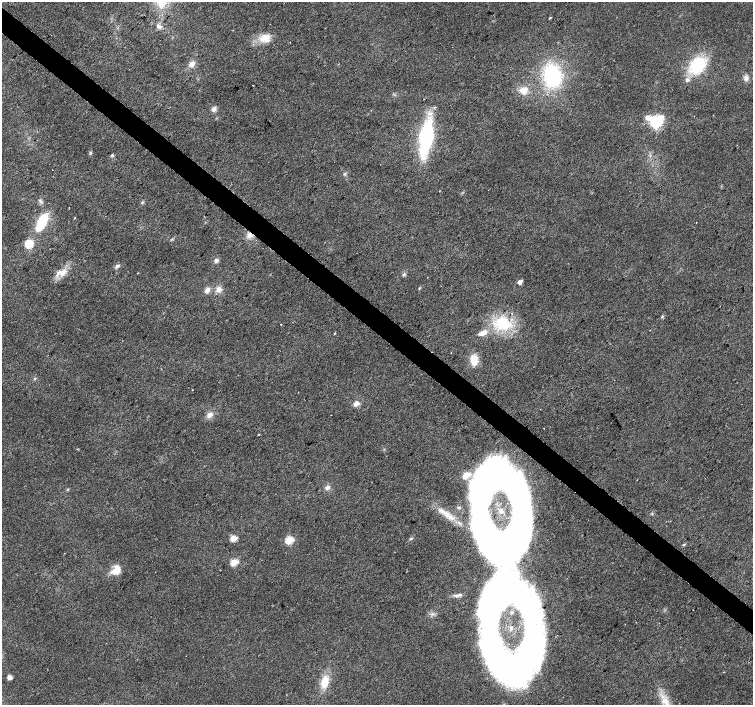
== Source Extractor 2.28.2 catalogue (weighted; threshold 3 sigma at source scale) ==
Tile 11 of 4 x 4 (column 3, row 3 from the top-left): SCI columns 3008-4508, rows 1643-3047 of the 6009 x 6027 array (HDU 1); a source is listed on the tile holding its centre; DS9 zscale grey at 2 x 2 block average (1 PNG px = mean of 2 x 2 image px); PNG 755 x 707 px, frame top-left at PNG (2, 2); no overlay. Shown black and unused: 4% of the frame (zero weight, under 2 of 3 exposures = <1% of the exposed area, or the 3 px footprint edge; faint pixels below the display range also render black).
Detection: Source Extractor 2.28.2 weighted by HDU 2 'WHT'; one run over the whole footprint, this tile lists its part. Background 0.0153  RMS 0.0065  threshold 0.0292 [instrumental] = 3 sigma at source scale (4.5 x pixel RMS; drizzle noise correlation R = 1.50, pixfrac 1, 0.0396/0.0396 arcsec/px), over >= 5 px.
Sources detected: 68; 7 inside a brighter object's white glare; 2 cosmic-ray / hot-pixel residue — not listed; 4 inside a brighter listed object's ellipse — not listed separately; the other 55 listed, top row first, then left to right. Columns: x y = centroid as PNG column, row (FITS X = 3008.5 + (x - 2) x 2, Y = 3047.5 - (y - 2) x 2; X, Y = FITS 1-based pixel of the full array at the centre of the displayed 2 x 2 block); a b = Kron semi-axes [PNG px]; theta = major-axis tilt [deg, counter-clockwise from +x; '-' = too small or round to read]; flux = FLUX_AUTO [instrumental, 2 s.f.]
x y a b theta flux
550 18 3 2 - 1.4
159 26 8 5 -27 5.9
265 37 16 9 25 20
192 64 8 6 47 9
698 65 15 10 50 88
552 75 18 13 -78 140
746 78 7 6 - 6.5
687 80 4 4 - 4.2
253 86 2 2 - 1.4
523 90 9 8 - 15
214 109 7 5 46 6.1
656 123 5 4 - 280
426 137 25 10 80 190
90 152 4 3 - 1.8
112 155 4 3 - 2.2
345 174 4 3 - 1.9
74 218 3 2 - 0.85
41 221 19 9 73 51
250 235 7 6 - 9
29 244 4 3 - 120
216 260 6 5 - 4.1
117 266 6 4 37 3.8
63 272 15 6 48 14
404 274 6 3 39 2.4
520 282 3 2 - 14
419 288 3 3 - 1.2
219 289 7 7 - 8.5
207 290 7 5 50 7.7
662 316 4 3 - 1.6
503 323 19 17 -45 64
281 324 2 2 - 0.9
334 333 2 2 - 1.5
483 333 11 6 28 11
474 360 11 7 -88 21
35 378 4 3 - 1.8
192 390 2 2 - 2.1
356 403 7 5 36 7.6
210 415 7 5 37 9
544 428 2 2 - 0.52
258 434 2 2 - 4.9
327 487 6 5 - 5.1
67 489 3 2 - 1.1
442 511 13 5 -25 11
233 538 3 3 - 51
487 538 84 31 -71 310
289 540 3 3 - 94
684 544 4 3 - 1.7
234 562 3 3 - 62
117 570 15 9 72 17
457 596 11 4 -1 5.9
530 659 60 22 72 260
497 660 78 29 -66 340
9 677 5 4 - 4.7
324 682 16 9 76 26
666 702 16 8 -53 22
Overlapping masked pixels (flux is a lower limit): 1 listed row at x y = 250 235
Isophote crosses this tile's border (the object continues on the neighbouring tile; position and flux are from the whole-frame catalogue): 2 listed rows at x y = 497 660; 666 702
Diffuse or blended objects may show on this block-average render without a row.